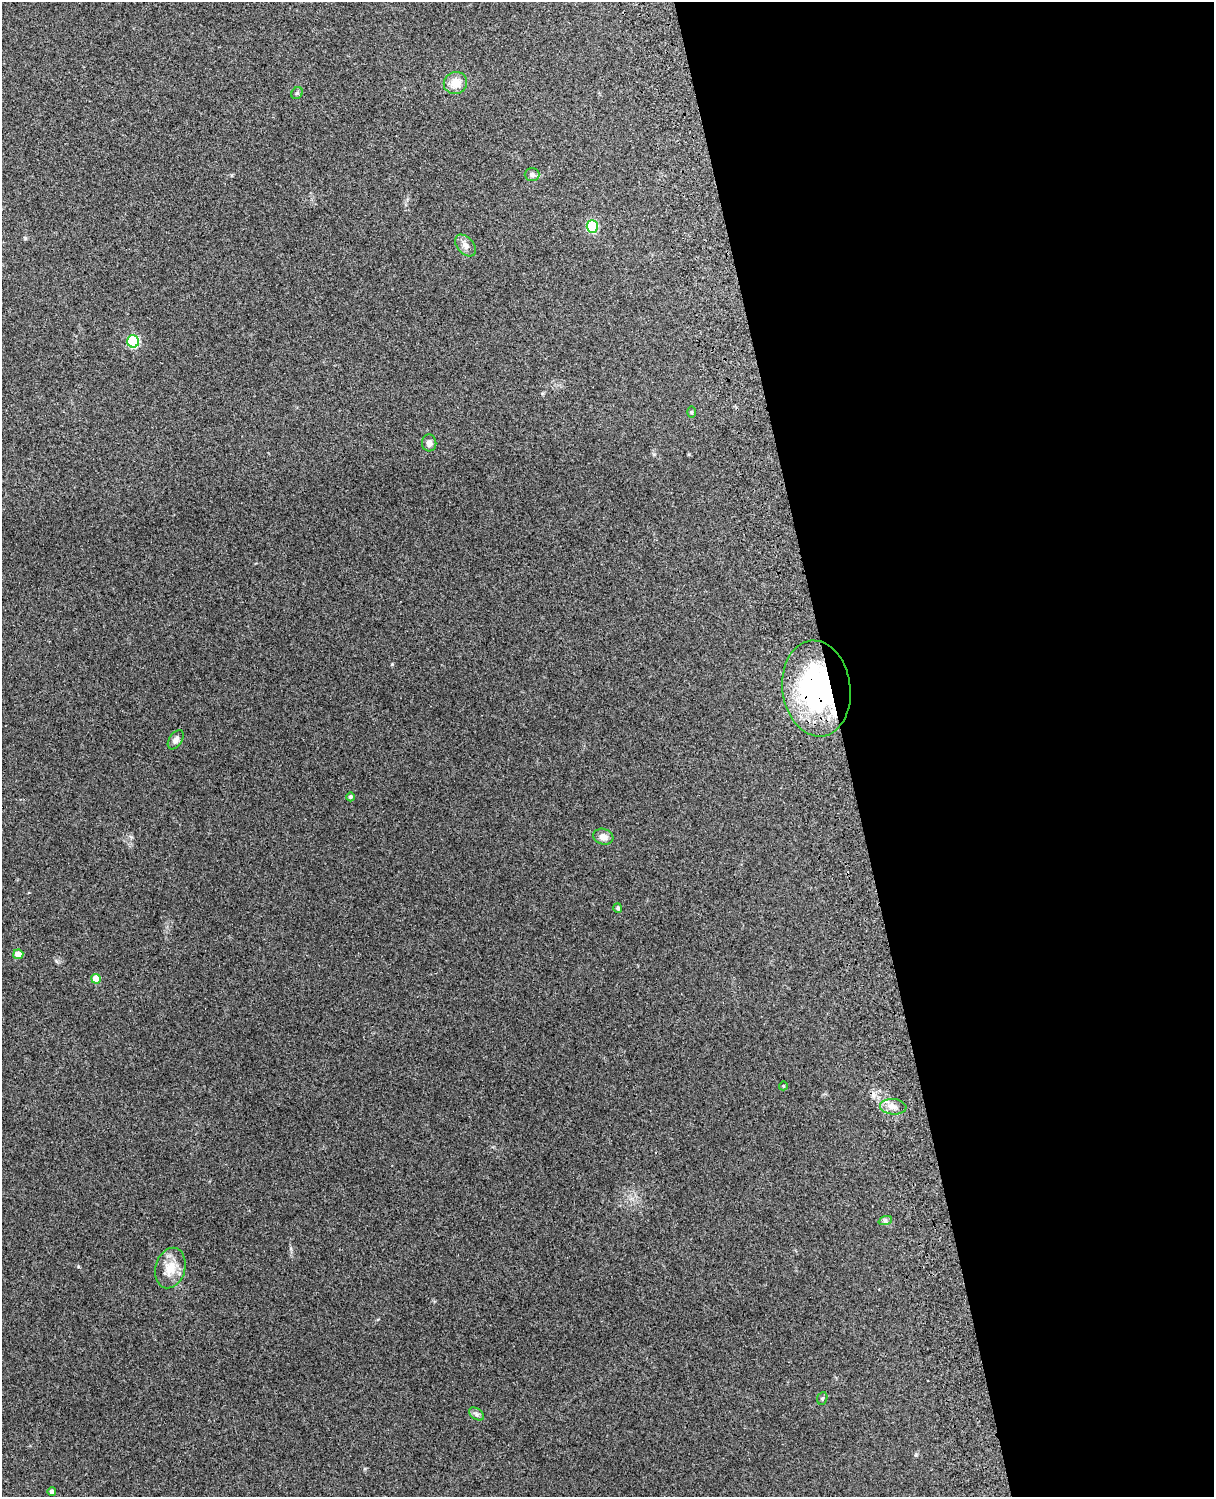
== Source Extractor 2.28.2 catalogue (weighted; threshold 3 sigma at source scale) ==
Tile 8 of 4 x 3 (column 4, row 2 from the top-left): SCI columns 3756-4967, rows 1659-3153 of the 5088 x 4925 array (HDU 1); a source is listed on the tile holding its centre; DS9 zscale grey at full resolution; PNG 1216 x 1499 px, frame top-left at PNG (2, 2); each listed source drawn as its Kron ellipse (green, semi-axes under 4 px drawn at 4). Shown black and unused: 31% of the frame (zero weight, under 3 of 4 exposures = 6% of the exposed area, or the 3 px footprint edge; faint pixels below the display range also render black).
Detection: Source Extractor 2.28.2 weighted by HDU 2 'WHT'; one run over the whole footprint, this tile lists its part. Background 0.279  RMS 0.0092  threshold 0.0413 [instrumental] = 3 sigma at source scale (4.5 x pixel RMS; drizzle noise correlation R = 1.50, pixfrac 1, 0.05/0.05 arcsec/px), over >= 5 px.
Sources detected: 22; all 22 listed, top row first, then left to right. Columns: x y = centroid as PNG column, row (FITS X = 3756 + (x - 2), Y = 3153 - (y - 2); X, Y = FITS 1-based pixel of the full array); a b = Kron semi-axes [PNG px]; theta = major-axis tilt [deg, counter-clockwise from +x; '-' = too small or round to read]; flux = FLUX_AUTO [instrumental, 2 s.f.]
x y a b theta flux
455 83 12 11 - 12
297 93 6 5 - 1.8
532 174 7 6 - 2.7
592 227 6 5 - 60
465 245 13 8 -47 5
133 341 6 6 - 83
692 412 6 4 90 1
429 443 8 7 - 3.8
816 688 48 34 -83 170
176 740 11 6 56 4.2
350 797 4 4 - 2.3
603 837 10 8 -17 6.7
618 908 5 4 - 1.8
18 954 5 5 - 12
96 979 5 5 - 13
783 1086 4 4 - 1.1
893 1107 13 7 -5 6
885 1221 7 4 19 1.8
170 1268 20 15 74 17
822 1398 6 5 - 1.3
476 1414 8 5 -34 2.4
52 1492 4 4 - 3.3
Overlapping masked pixels (flux is a lower limit): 1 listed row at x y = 816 688
Unlisted compact peaks at least as high as the median listed source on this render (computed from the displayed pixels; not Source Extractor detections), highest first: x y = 392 664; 78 1266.